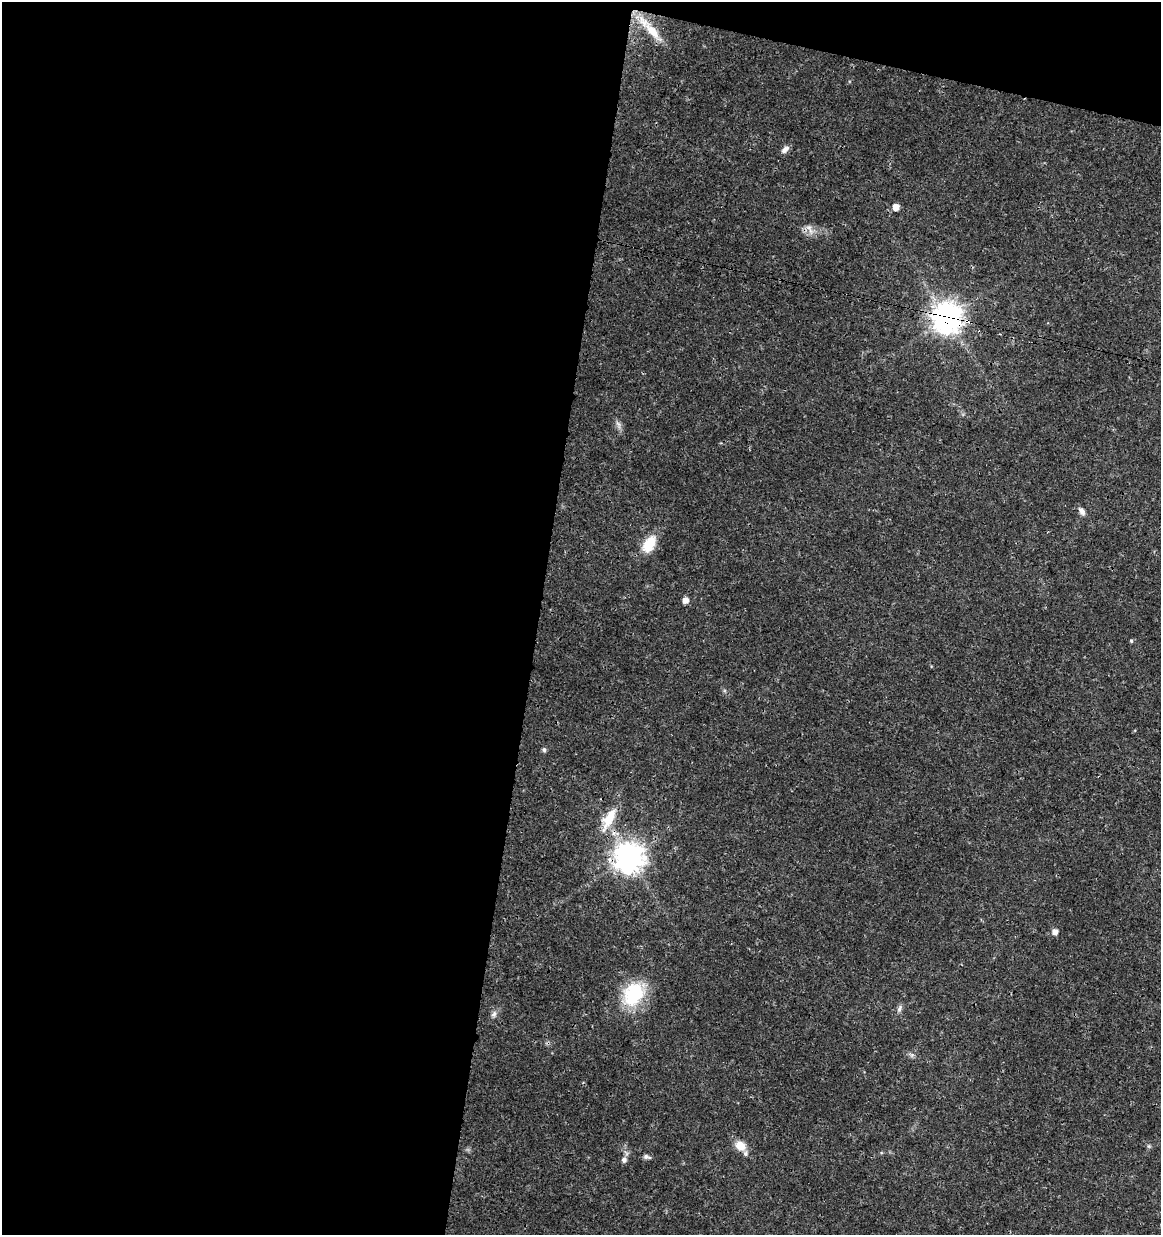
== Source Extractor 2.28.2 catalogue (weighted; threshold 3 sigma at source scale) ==
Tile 1 of 4 x 4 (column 1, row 1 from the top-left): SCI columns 227-1385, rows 3712-4944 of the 5148 x 4947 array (HDU 1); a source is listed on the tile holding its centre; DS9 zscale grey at full resolution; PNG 1163 x 1237 px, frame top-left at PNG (2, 2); no overlay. Shown black and unused: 49% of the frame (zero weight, under 3 of 4 exposures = <1% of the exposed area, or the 3 px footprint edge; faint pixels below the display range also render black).
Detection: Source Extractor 2.28.2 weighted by HDU 2 'WHT'; one run over the whole footprint, this tile lists its part. Background 0.0192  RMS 0.0018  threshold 0.00796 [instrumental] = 3 sigma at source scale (4.5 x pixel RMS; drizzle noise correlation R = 1.50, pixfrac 1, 0.0396/0.0396 arcsec/px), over >= 5 px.
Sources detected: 22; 1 inside a brighter listed object's ellipse — not listed separately; the other 21 listed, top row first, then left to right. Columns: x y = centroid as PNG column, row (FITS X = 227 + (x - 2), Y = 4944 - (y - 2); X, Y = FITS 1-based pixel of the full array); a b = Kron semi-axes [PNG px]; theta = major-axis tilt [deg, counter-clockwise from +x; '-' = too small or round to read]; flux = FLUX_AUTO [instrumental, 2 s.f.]
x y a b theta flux
652 31 39 12 -48 4.5
785 150 11 6 40 0.81
896 207 7 6 - 1.3
809 227 9 7 -41 0.98
947 318 10 10 - 220
618 424 13 5 -69 0.71
1082 511 12 6 -56 0.77
649 544 23 13 58 4
685 600 6 5 - 1.3
1131 641 5 4 - 0.24
544 750 5 5 - 0.44
609 819 33 12 61 4.7
629 857 10 10 - 210
1055 932 6 6 - 1
634 994 31 24 61 10
899 1009 11 5 70 0.55
494 1014 9 6 61 0.64
740 1146 13 10 -39 2.3
1149 1146 6 4 -89 0.28
647 1157 10 5 -16 0.51
624 1160 7 6 - 0.67
Overlapping masked pixels (flux is a lower limit): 3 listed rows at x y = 947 318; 609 819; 629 857